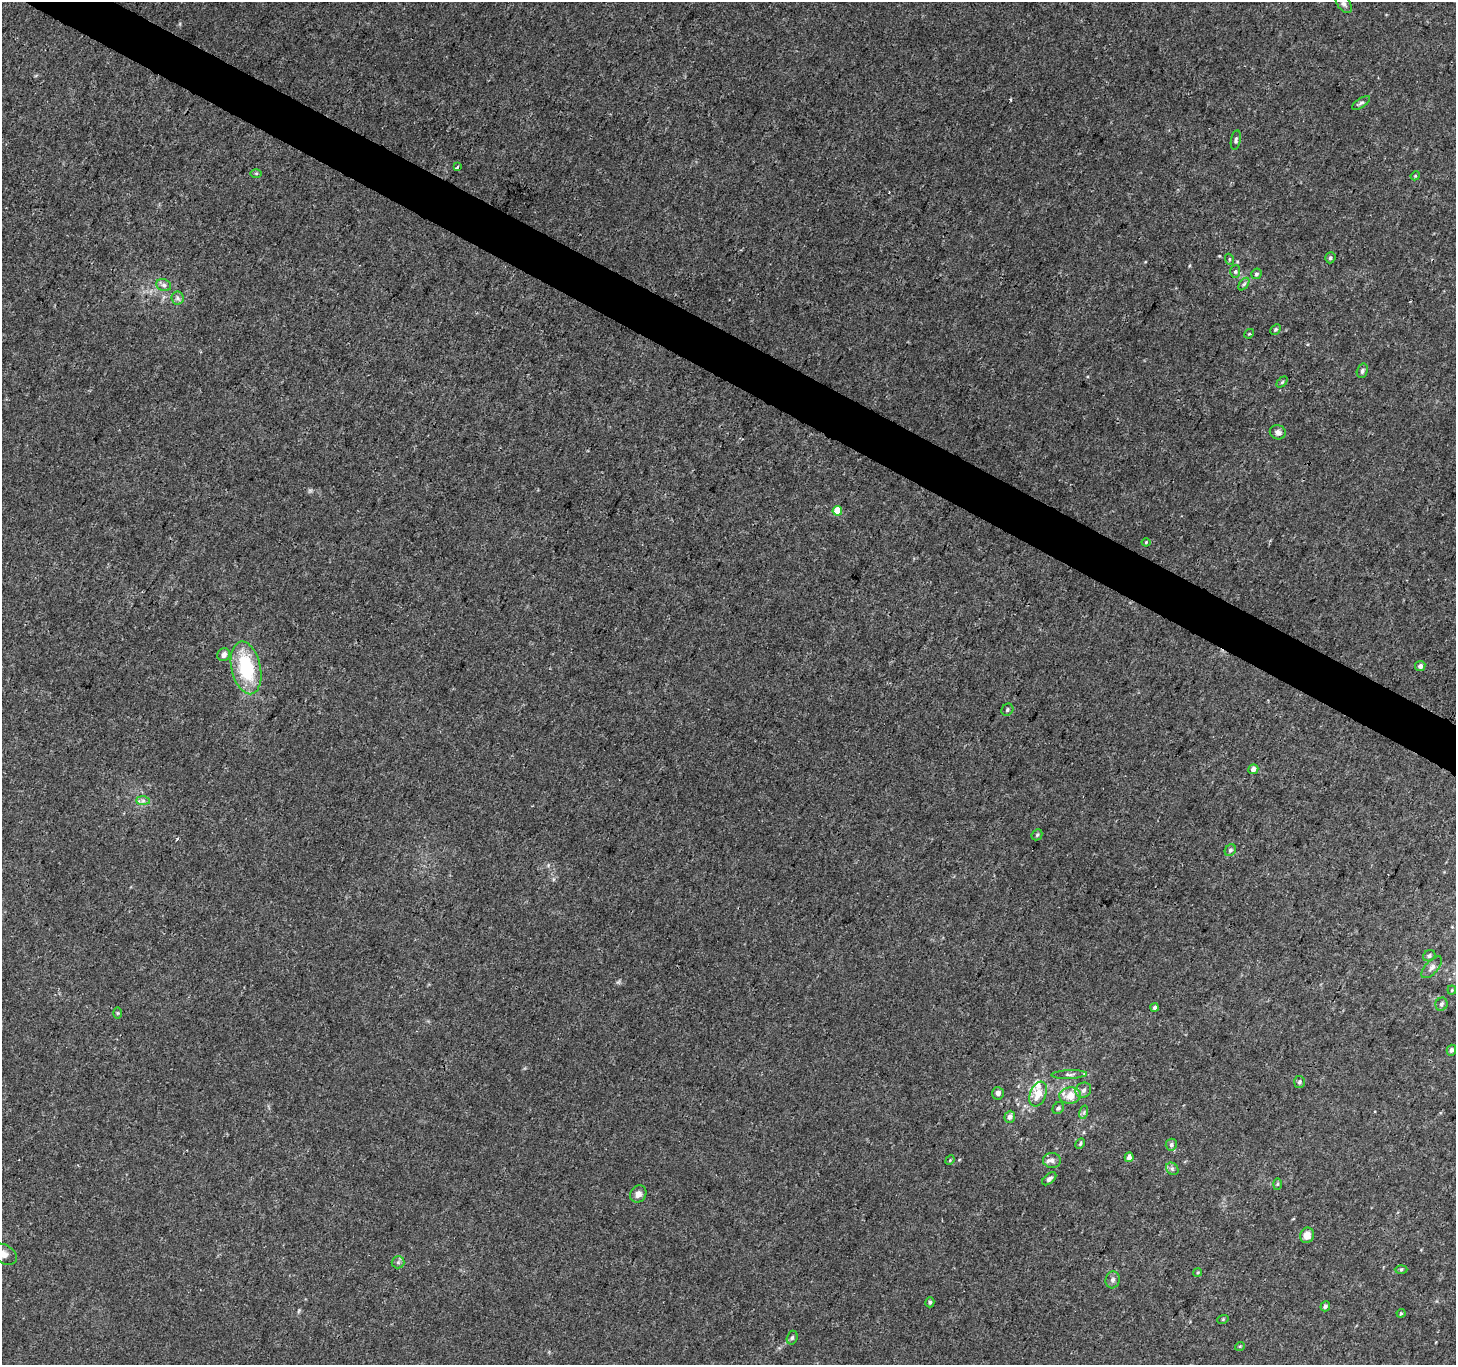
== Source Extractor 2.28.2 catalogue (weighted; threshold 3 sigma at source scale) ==
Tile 11 of 4 x 4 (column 3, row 3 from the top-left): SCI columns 2913-4366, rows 1561-2923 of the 5829 x 5913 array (HDU 1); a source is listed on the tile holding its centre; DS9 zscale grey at full resolution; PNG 1458 x 1367 px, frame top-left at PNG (2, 2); each listed source drawn as its Kron ellipse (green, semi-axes under 4 px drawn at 4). Shown black and unused: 3% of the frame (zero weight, under 3 of 4 exposures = <1% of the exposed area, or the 3 px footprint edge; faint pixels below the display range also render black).
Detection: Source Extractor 2.28.2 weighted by HDU 2 'WHT'; one run over the whole footprint, this tile lists its part. Background 0.00503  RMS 0.0022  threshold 0.0099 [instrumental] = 3 sigma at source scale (4.5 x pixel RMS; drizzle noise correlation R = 1.50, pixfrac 1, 0.0396/0.0396 arcsec/px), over >= 5 px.
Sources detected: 67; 1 cosmic-ray / hot-pixel residue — neither listed nor drawn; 1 inside a brighter listed object's ellipse — not listed separately; the other 65 listed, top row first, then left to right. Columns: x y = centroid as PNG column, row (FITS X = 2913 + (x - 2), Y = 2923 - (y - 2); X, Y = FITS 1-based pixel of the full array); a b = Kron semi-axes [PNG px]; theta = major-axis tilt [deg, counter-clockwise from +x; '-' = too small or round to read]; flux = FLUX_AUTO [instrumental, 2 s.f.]
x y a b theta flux
1344 4 10 6 -52 0.8
1361 103 10 4 32 0.52
1236 140 10 5 79 0.54
457 167 3 2 - 0.56
256 173 6 4 0 0.3
1415 176 5 3 - 0.19
1330 258 6 5 - 0.39
1229 259 5 3 - 0.23
1235 271 6 5 - 0.37
1256 274 5 5 - 0.41
1244 284 7 4 53 0.39
164 285 8 5 -21 0.62
177 298 6 6 - 0.55
1276 329 6 4 45 0.34
1249 334 5 4 - 0.28
1362 371 7 5 72 0.51
1282 382 6 4 45 0.29
1278 432 8 7 - 0.8
837 511 5 5 - 4.9
1146 542 4 4 - 0.23
224 655 7 6 - 1.1
1420 666 5 5 - 0.72
246 668 27 14 -77 14
1007 710 6 5 - 0.41
1253 769 5 4 - 1.1
143 801 7 4 0 0.52
1037 835 6 5 - 0.35
1230 850 6 5 - 0.5
1429 956 6 5 - 0.5
1432 967 13 6 47 1
1452 990 4 4 - 0.23
1441 1004 6 6 - 0.55
1154 1007 4 4 - 0.6
117 1013 6 4 -89 0.29
1451 1050 5 4 - 0.65
1069 1074 18 4 2 0.79
1299 1082 6 5 - 0.49
1083 1090 8 7 - 0.93
998 1093 6 5 - 0.77
1038 1094 13 8 68 3
1070 1096 11 8 2 4.2
1058 1108 6 5 - 0.51
1084 1112 7 4 73 0.41
1010 1117 6 5 - 1
1080 1144 6 3 62 0.32
1171 1145 6 5 - 0.51
1129 1157 5 4 - 1.1
950 1160 5 4 - 0.25
1052 1160 9 7 -5 1.1
1172 1169 7 5 -45 0.52
1049 1179 8 4 39 0.7
1277 1184 6 4 88 0.28
638 1194 9 7 54 1.2
1307 1235 8 7 - 1.9
3 1254 15 9 -27 1.9
398 1262 6 6 - 0.46
1401 1269 6 4 2 0.33
1198 1272 4 3 - 0.21
1113 1280 8 7 - 0.81
930 1302 5 4 - 0.36
1325 1306 5 4 - 0.55
1401 1313 4 4 - 0.23
1223 1319 6 3 19 0.23
792 1338 7 5 73 0.47
1240 1346 5 3 - 0.19
Isophote crosses this tile's border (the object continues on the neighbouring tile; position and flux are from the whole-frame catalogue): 1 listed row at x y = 3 1254